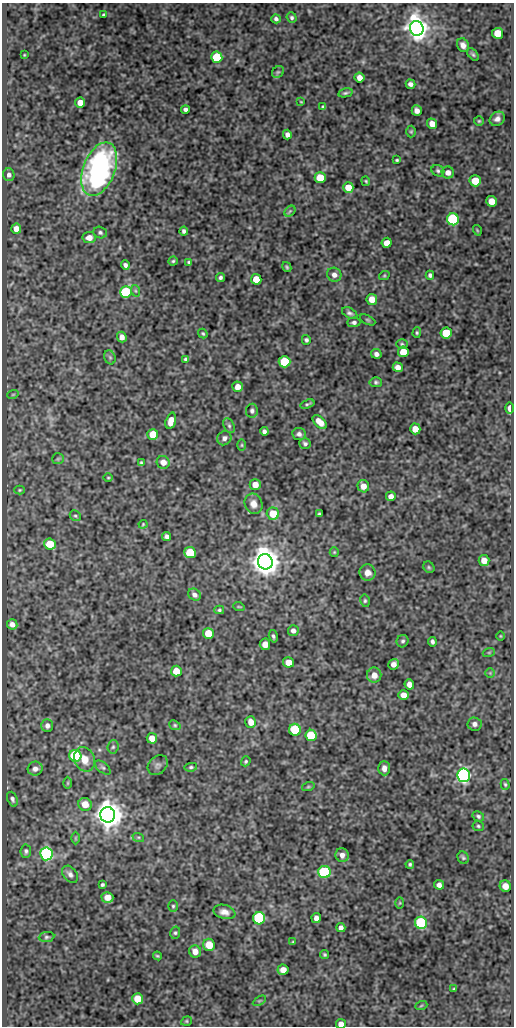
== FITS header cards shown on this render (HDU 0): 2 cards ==
NAXIS1  =                  512
NAXIS2  =                 1024

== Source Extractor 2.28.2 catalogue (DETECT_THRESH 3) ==
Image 512 x 1024 px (HDU 0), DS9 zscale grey, 1 PNG px = 1 image px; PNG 516 x 1028 px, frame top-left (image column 1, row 1024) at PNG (2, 3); each listed source drawn as its Kron ellipse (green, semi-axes under 4 px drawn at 4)
Background 106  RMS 0.55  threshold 1.65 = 3 sigma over >= 5 px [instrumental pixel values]
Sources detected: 184; all 184 listed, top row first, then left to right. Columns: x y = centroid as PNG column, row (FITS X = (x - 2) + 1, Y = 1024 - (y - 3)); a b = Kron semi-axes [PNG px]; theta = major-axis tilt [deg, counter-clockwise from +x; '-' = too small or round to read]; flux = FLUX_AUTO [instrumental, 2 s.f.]
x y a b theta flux
103 15 3 3 - 53
292 17 5 4 - 76
276 19 5 4 - 90
417 28 7 6 - 41000
498 33 5 5 - 740
463 45 7 6 - 200
473 54 7 4 -52 64
24 55 3 2 - 28
217 57 5 5 - 2200
278 72 6 5 - 64
359 78 5 5 - 260
410 84 5 4 - 130
345 93 7 4 13 67
301 102 4 2 - 26
80 103 5 5 - 440
323 107 4 3 - 49
185 109 4 4 - 110
417 111 5 5 - 160
497 119 8 6 34 150
479 121 5 5 - 47
432 124 5 5 - 300
411 132 6 5 - 53
287 135 5 4 - 140
397 160 4 3 - 49
99 169 28 16 69 7600
438 171 7 5 -27 76
448 173 6 6 - 210
9 175 6 5 - 130
320 178 5 5 - 940
366 181 5 3 - 42
475 181 6 5 - 850
348 187 5 5 - 580
491 201 5 5 - 400
290 211 6 4 45 63
453 219 6 6 - 5000
16 229 5 5 - 250
477 230 5 3 - 29
184 231 4 4 - 87
100 233 7 5 -18 82
89 238 6 5 - 290
387 243 5 5 - 310
173 261 4 4 - 49
189 262 4 4 - 50
125 265 5 4 - 100
287 267 5 3 - 49
334 275 7 7 - 190
430 275 4 4 - 81
384 276 5 3 - 35
220 277 5 4 - 80
256 279 5 5 - 600
136 291 6 4 -70 49
126 292 6 5 - 4200
372 299 5 5 - 410
350 313 8 5 -28 98
368 320 8 4 -27 55
354 322 6 5 - 91
203 333 5 3 - 49
417 333 5 4 - 55
446 333 5 5 - 1200
122 337 5 4 - 200
306 340 5 4 - 73
402 344 6 5 - 59
403 352 5 5 - 690
376 354 5 4 - 130
110 357 7 5 -68 62
185 359 4 4 - 58
285 362 6 5 - 1900
398 367 5 4 - 220
376 382 6 5 - 68
238 387 5 5 - 270
13 394 6 3 19 34
307 404 7 3 18 59
510 408 6 3 90 270
252 411 7 6 - 95
171 421 8 5 73 320
320 422 8 5 -44 380
229 426 8 5 -64 84
415 429 5 5 - 340
264 431 4 4 - 100
153 434 5 5 - 800
299 434 7 6 - 130
224 438 7 6 - 140
305 444 6 5 - 83
242 445 6 4 90 44
58 459 6 5 - 59
163 462 6 6 - 300
141 463 4 3 - 54
108 478 4 3 - 35
255 485 5 5 - 330
363 486 6 6 - 310
20 490 5 4 - 42
391 496 5 5 - 210
253 504 10 8 -68 290
273 514 6 6 - 890
319 514 3 3 - 47
75 516 6 5 - 58
143 524 4 4 - 39
167 536 4 4 - 110
50 544 6 5 - 890
334 552 5 4 - 42
190 553 6 5 - 1300
484 561 5 5 - 300
265 562 8 7 - 56000
429 567 6 5 - 54
368 573 8 8 - 260
195 595 7 5 -37 140
365 601 6 5 - 63
239 607 6 3 -18 34
219 610 5 4 - 50
12 624 5 5 - 180
293 631 5 5 - 150
208 633 5 5 - 830
273 636 6 4 -74 76
500 636 5 3 - 31
403 641 6 6 - 75
432 642 5 3 - 82
265 644 6 5 - 230
489 652 6 4 19 46
289 662 5 5 - 390
394 664 5 5 - 190
176 671 5 5 - 480
490 673 5 5 - 49
374 675 7 7 - 300
409 684 5 5 - 230
403 695 5 5 - 270
251 722 6 5 - 300
474 724 7 6 - 140
175 725 6 4 -22 51
47 726 6 6 - 140
295 730 6 5 - 1900
311 735 6 5 - 1600
152 738 5 5 - 350
113 747 6 5 - 73
75 756 6 6 - 2600
85 759 12 10 -67 480
246 761 5 4 - 53
158 765 11 8 47 150
103 767 9 5 -40 83
191 767 6 4 9 61
384 768 7 6 - 190
35 769 7 7 - 190
464 775 7 6 - 11000
68 783 6 4 89 44
505 784 5 4 - 53
308 787 6 4 19 48
12 799 8 5 -69 94
85 804 7 6 - 430
108 815 8 7 - 56000
478 816 6 4 -29 72
478 826 6 5 - 59
138 837 6 4 -17 49
75 838 6 4 90 38
26 851 6 5 - 82
46 854 6 6 - 6300
342 855 7 6 - 190
463 858 6 5 - 66
410 864 4 4 - 55
324 872 6 6 - 3400
70 874 9 6 -51 150
102 885 4 3 - 63
439 885 5 4 - 150
505 886 6 5 - 280
107 897 6 5 - 230
400 903 6 4 88 38
173 906 6 5 - 56
224 912 11 7 -13 240
259 918 6 6 - 4600
316 918 5 4 - 200
421 923 6 6 - 3500
341 928 4 4 - 140
175 933 6 5 - 66
47 937 8 5 7 76
293 942 4 4 - 36
209 945 6 6 - 590
195 951 6 6 - 280
325 955 4 4 - 54
157 956 5 3 - 48
283 970 5 5 - 290
454 989 3 3 - 48
137 999 5 5 - 640
259 1001 7 4 30 50
421 1006 6 4 20 45
186 1021 5 4 - 48
341 1024 5 4 - 210
At the frame edge (FLAGS 8, measured only in part): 1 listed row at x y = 341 1024

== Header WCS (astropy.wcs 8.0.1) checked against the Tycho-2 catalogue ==
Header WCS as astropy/WCSLIB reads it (CRVAL/CRPIX/CD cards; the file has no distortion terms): RA---SIN/DEC--SIN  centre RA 10:24:20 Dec -23:39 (156.08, -23.65 deg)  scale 1 arcsec/px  FOV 8.5' x 17.1'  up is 0 deg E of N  parity normal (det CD < 0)
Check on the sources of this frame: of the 60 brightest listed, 3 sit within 1.5 arcsec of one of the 6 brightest Tycho-2 stars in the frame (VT <= 12.02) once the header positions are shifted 0.22 arcsec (0.22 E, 0.02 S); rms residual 0.41 arcsec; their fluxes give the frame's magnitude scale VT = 22.67 - 2.5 log10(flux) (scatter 0.16 mag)
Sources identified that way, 3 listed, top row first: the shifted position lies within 1.5 arcsec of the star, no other Tycho-2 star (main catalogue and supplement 1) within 3.0 arcsec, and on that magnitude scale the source's flux lands within +1.5 / -3 mag of the star's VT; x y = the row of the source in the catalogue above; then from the Tycho-2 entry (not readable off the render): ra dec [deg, ICRS J2000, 3 dp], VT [Tycho-2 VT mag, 2 dp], TYC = Tycho-2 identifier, HIP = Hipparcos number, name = IAU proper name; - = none
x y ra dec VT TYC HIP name
417 28 156.035 -23.514 11.30 6619-1129-1 - -
265 562 156.081 -23.662 10.80 6619-1156-1 - -
108 815 156.128 -23.732 9.99 6619-822-1 - -